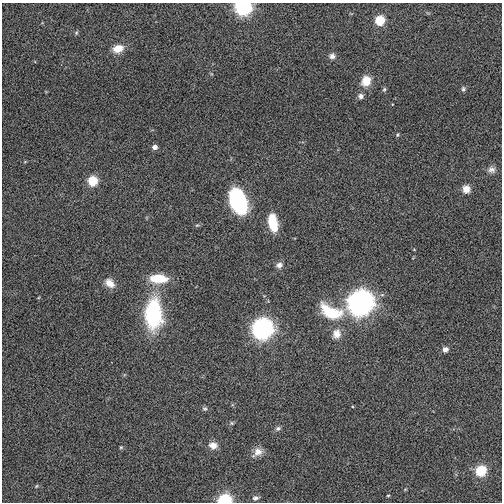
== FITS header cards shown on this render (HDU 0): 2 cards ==
NAXIS1  =                  500
NAXIS2  =                  500

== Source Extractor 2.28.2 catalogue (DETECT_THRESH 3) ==
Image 500 x 500 px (HDU 0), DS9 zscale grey, 1 PNG px = 1 image px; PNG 504 x 504 px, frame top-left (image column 1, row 500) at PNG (2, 3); no overlay
Background 0.0141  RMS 0.15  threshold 0.443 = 3 sigma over >= 5 px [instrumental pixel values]
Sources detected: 36; all 36 listed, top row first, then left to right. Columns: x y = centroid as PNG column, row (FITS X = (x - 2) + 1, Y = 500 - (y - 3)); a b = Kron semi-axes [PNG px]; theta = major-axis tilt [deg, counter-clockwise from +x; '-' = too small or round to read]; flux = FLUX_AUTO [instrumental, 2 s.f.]
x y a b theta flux
243 7 8 7 - 2300
380 20 6 6 - 390
76 33 6 4 47 13
118 49 11 7 18 140
332 56 8 7 - 39
366 81 11 9 62 160
384 89 6 5 - 15
463 89 7 5 68 20
361 96 7 7 - 36
397 135 5 4 - 13
154 147 5 5 - 51
491 170 10 8 -12 45
93 181 6 6 - 380
466 189 9 9 - 71
238 201 21 13 -68 1200
273 223 18 9 -80 280
279 265 8 6 24 44
159 278 19 9 -2 280
110 283 13 9 -42 87
360 302 10 10 - 9400
331 312 25 13 -24 480
153 313 23 13 88 1300
262 328 9 9 - 4700
337 334 13 11 78 93
445 349 5 5 - 57
205 409 7 6 - 19
232 423 5 5 - 15
278 428 8 6 12 25
213 445 10 8 -5 79
121 447 5 4 - 12
257 452 15 9 38 80
481 471 7 6 - 480
36 486 6 4 86 10
388 495 5 3 - 9.5
255 498 10 6 11 35
225 500 7 5 5 1200
At the frame edge (FLAGS 8, measured only in part): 2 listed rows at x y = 243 7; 225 500